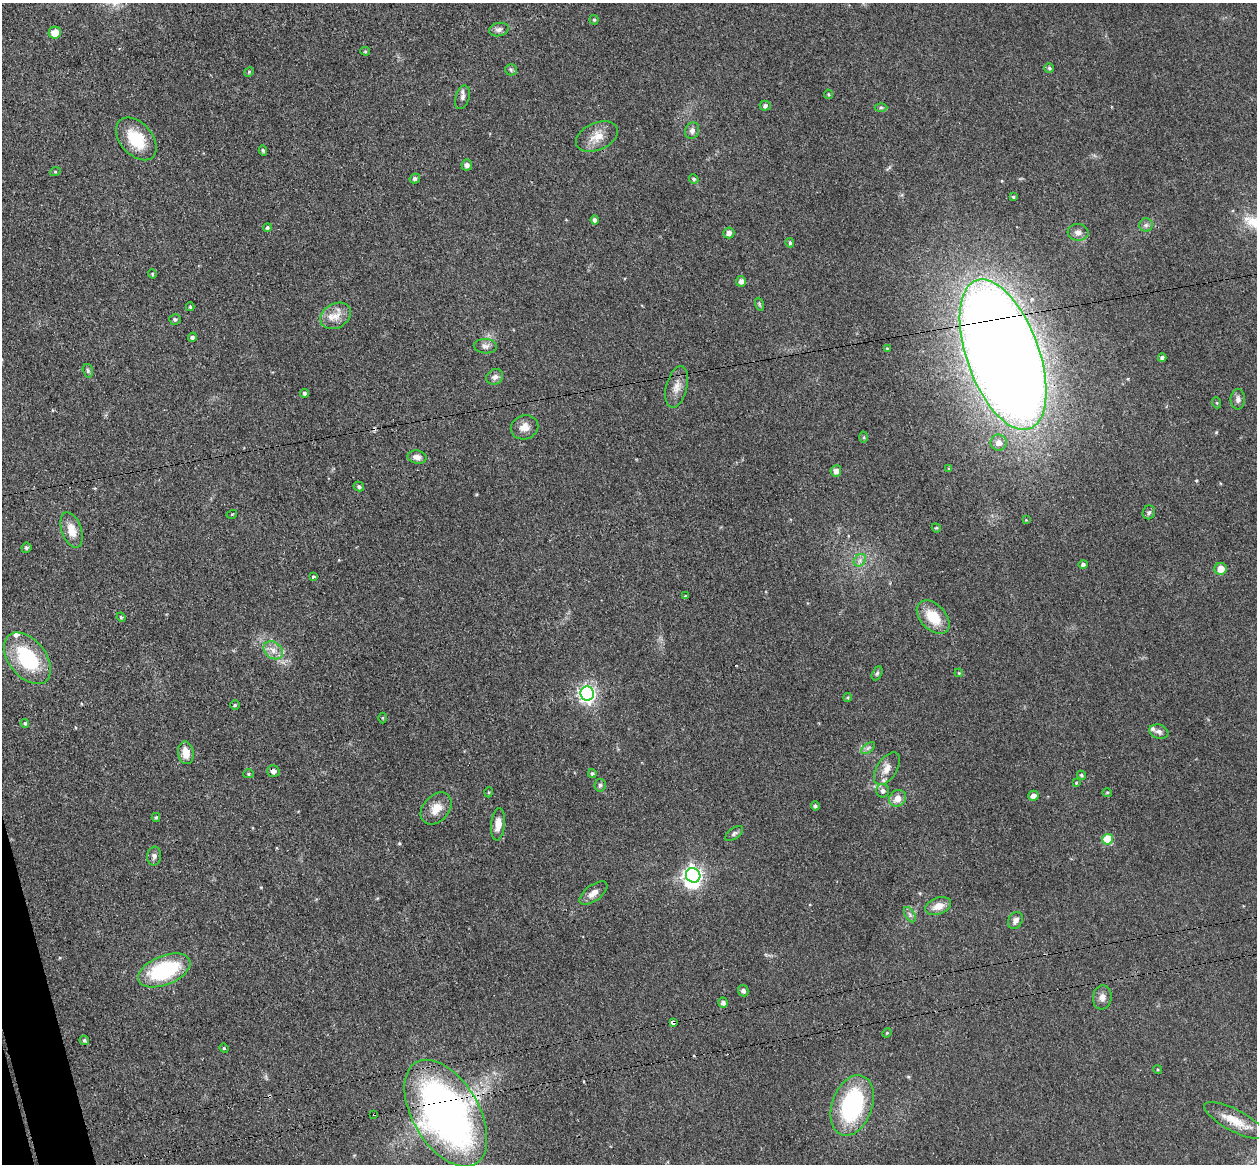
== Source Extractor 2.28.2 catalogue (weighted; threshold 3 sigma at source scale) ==
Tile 7 of 4 x 4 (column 3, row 2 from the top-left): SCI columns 2569-3823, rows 2481-3642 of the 5135 x 5078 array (HDU 1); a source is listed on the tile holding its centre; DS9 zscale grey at full resolution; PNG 1259 x 1166 px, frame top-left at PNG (2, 3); each listed source drawn as its Kron ellipse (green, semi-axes under 4 px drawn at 4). Shown black and unused: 1% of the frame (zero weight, under 3 of 4 exposures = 5% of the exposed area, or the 3 px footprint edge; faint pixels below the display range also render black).
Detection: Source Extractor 2.28.2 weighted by HDU 2 'WHT'; one run over the whole footprint, this tile lists its part. Background 0.0741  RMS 0.0078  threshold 0.0353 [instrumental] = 3 sigma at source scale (4.5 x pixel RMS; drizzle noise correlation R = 1.50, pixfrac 1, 0.05/0.05 arcsec/px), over >= 5 px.
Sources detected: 116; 1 inside a brighter object's white glare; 1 cosmic-ray / hot-pixel residue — neither listed nor drawn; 2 inside a brighter listed object's ellipse — not listed separately; the other 112 listed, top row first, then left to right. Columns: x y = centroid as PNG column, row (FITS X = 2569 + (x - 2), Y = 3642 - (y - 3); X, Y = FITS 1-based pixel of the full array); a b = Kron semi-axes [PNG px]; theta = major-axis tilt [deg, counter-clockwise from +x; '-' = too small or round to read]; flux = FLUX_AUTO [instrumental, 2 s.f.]
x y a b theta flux
594 20 4 4 - 0.97
499 30 10 6 13 3
55 33 6 6 - 8.7
365 51 5 4 - 0.92
1049 68 5 5 - 1.2
511 70 6 5 - 1.5
249 72 5 4 - 0.85
828 94 5 4 - 0.96
462 97 12 7 73 3
765 106 5 5 - 1.9
881 107 6 4 0 1.1
692 131 8 7 - 3.3
597 137 22 13 23 11
136 139 25 16 -48 28
263 150 5 4 - 1.4
467 165 5 5 - 3
55 172 5 3 - 0.76
415 179 5 4 - 1.9
694 179 5 4 - 1.4
1013 197 4 3 - 1.1
595 220 4 4 - 2.8
1146 225 6 6 - 2.1
267 227 4 4 - 1.6
1078 232 10 8 -4 4.3
729 233 5 5 - 3.2
790 243 5 4 - 1.2
152 274 5 4 - 1.1
741 281 5 5 - 3
759 304 6 4 -72 1.2
190 307 4 3 - 1.1
336 316 16 12 31 9.4
175 319 5 5 - 1.6
192 337 4 4 - 1.8
485 346 11 7 -4 3.1
887 348 3 3 - 0.66
1003 355 79 36 -70 2300
1162 358 4 4 - 2.1
88 371 7 5 -75 1.4
495 377 9 7 27 2.9
677 387 21 10 75 8.1
304 393 4 4 - 1.4
1238 399 10 7 89 3.3
1217 403 5 3 - 0.81
525 427 14 12 20 6.8
864 437 5 3 - 0.9
999 443 8 8 - 6.2
417 457 9 6 -11 4.1
949 468 3 3 - 1.3
836 471 5 5 - 4.8
359 487 5 4 - 1.8
1149 512 7 6 - 1.7
232 514 5 3 - 0.7
1026 520 4 4 - 0.71
936 528 5 4 - 0.77
72 530 18 10 -71 12
26 548 5 4 - 1.5
860 560 7 5 47 2.4
1083 564 4 4 - 1.9
1221 569 6 6 - 9.1
314 577 4 3 - 1.1
685 596 4 3 - 1.1
121 617 4 4 - 0.91
933 617 20 12 -46 20
273 650 10 8 -37 5.5
27 658 29 18 -51 54
877 673 7 4 63 1.5
959 673 4 3 - 0.67
587 694 7 6 - 270
848 697 4 3 - 0.77
235 705 5 5 - 1.1
383 718 5 3 - 0.78
25 723 4 3 - 0.99
1159 732 10 7 -19 2.9
868 748 8 4 36 1.9
186 753 11 7 -82 10
887 769 18 10 57 8
273 771 6 5 - 3.5
248 774 5 4 - 1.1
592 774 4 4 - 1.3
1081 775 5 4 - 1.4
1076 783 4 4 - 0.73
600 785 6 5 - 1.7
883 791 7 6 - 3
489 792 5 3 - 0.72
1107 792 5 3 - 0.68
1033 796 5 5 - 4.9
898 798 9 8 - 6.5
815 806 4 4 - 1.5
436 809 18 13 48 10
156 817 4 4 - 1.2
498 824 16 7 85 7.8
734 834 10 5 37 1.9
1108 839 5 5 - 31
154 856 9 7 82 2.6
693 875 7 7 - 330
593 893 16 8 37 6.6
938 906 13 8 19 8.4
910 915 8 5 -59 2.1
1015 920 9 7 58 3.4
164 970 27 14 22 66
743 991 6 5 - 2.4
1102 997 12 9 84 4.6
723 1003 5 4 - 2.7
673 1022 4 3 - 6.6
887 1033 5 4 - 0.83
84 1040 5 4 - 1.4
224 1048 5 4 - 0.98
1158 1070 5 3 - 0.86
852 1105 31 20 70 93
446 1113 59 33 -60 420
374 1114 3 2 - 0.75
1235 1120 34 11 -28 16
Overlapping masked pixels (flux is a lower limit): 5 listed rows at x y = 1003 355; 273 771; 673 1022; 446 1113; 374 1114
Isophote crosses this tile's border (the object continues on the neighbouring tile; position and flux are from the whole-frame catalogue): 1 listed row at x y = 446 1113